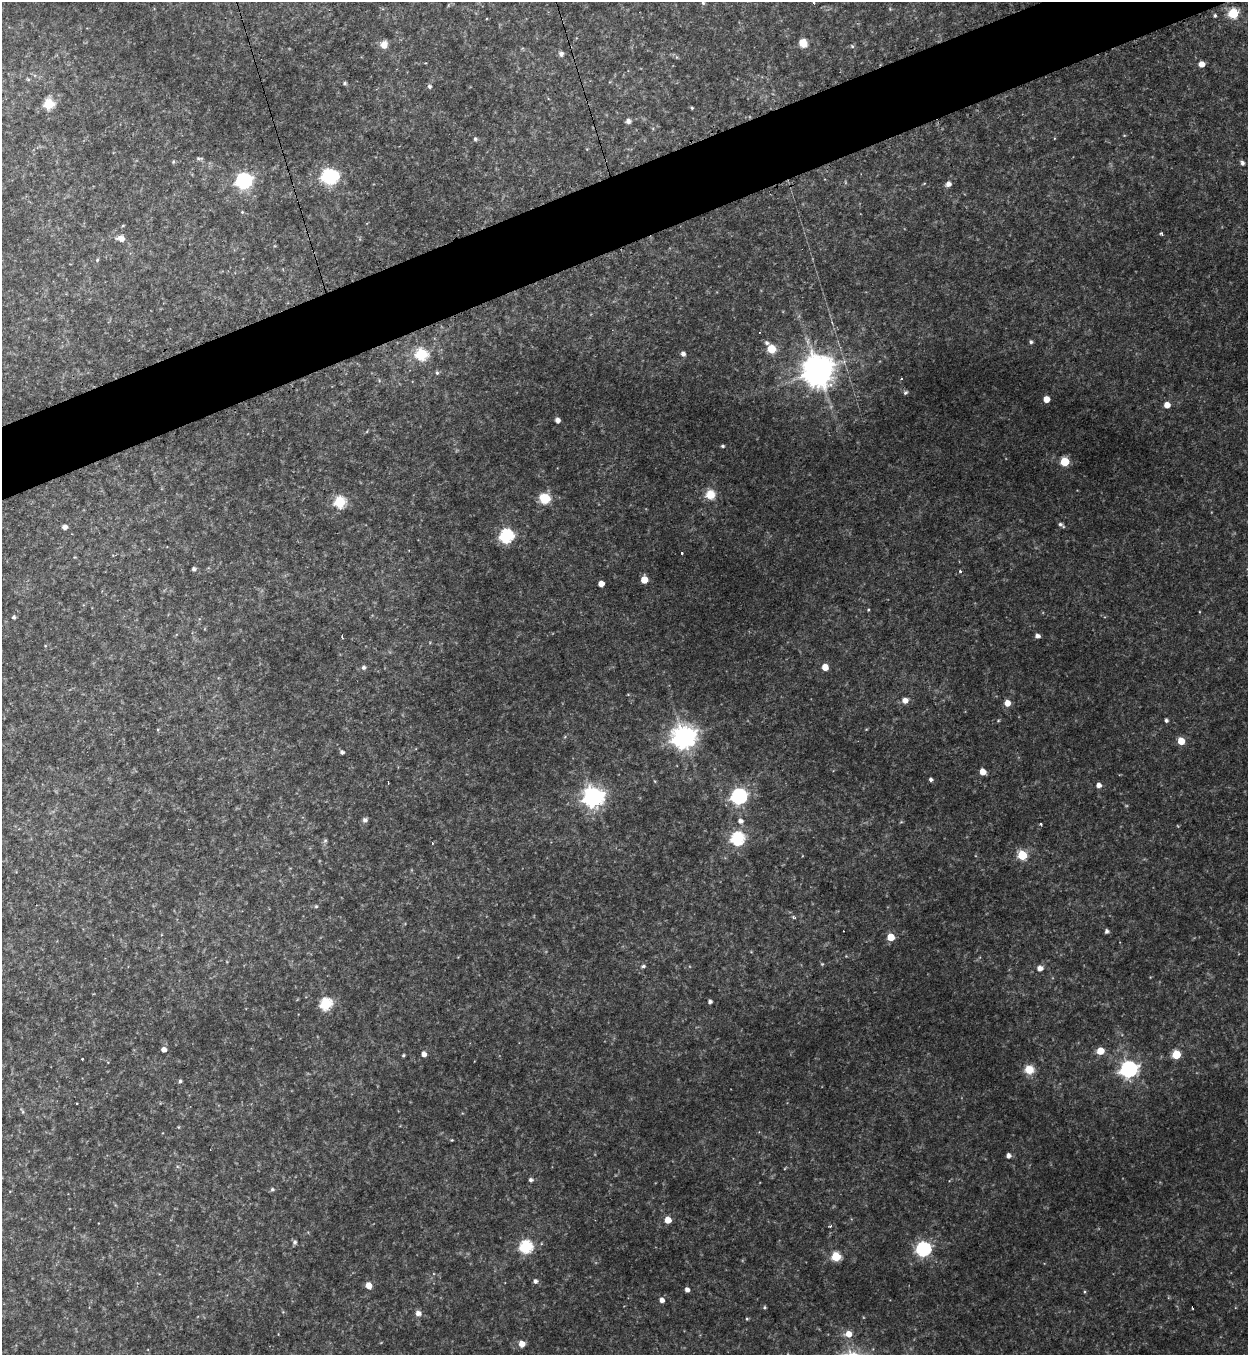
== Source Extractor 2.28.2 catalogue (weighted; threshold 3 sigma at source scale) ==
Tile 10 of 4 x 4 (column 2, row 3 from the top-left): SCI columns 1525-2770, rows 1375-2727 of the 5414 x 5454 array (HDU 1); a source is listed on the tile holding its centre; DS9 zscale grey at full resolution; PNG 1250 x 1357 px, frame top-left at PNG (2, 2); no overlay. Shown black and unused: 5% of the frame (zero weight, under 3 of 4 exposures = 3% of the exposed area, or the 3 px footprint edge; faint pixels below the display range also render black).
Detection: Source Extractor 2.28.2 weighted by HDU 2 'WHT'; one run over the whole footprint, this tile lists its part. Background 0.175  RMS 0.0097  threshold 0.0434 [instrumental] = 3 sigma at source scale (4.5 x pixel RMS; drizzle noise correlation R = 1.50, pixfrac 1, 0.05/0.05 arcsec/px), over >= 5 px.
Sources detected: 126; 3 too faint to see at this stretch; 1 inside a brighter object's white glare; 4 cosmic-ray / hot-pixel residue — not listed; the other 118 listed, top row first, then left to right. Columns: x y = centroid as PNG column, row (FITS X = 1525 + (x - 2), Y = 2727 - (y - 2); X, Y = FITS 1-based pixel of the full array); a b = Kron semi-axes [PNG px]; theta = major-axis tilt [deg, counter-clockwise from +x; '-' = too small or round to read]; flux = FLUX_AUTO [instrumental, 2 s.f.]
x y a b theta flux
814 2 3 2 - 1.2
703 3 6 5 - 1.6
1233 13 6 5 - 72
1215 15 5 4 - 1.8
803 43 8 7 - 12
384 44 9 8 - 7.9
852 46 5 5 - 1.5
561 54 6 6 - 3.4
676 57 6 4 -70 1.3
1201 64 5 5 - 9
28 79 6 5 - 1.3
344 83 5 5 - 2
429 86 5 5 - 2.1
48 104 6 6 - 58
692 108 3 3 - 1.2
628 121 6 5 - 4.1
1124 135 5 3 - 0.75
475 139 5 4 - 2
199 158 10 4 -1 1.8
173 162 5 4 - 1.2
1242 163 6 5 - 3
331 177 7 6 - 140
244 180 7 7 - 290
948 184 6 5 - 4.9
242 212 5 4 - 1.1
123 225 5 3 - 0.91
1162 234 4 3 - 1.9
121 238 8 6 -10 8.1
97 260 5 4 - 1.6
1031 342 5 4 - 2.1
767 343 6 5 - 2.6
771 349 5 5 - 32
421 354 6 6 - 99
683 354 5 5 - 3.8
818 371 10 9 - 1900
437 373 6 4 -75 1.7
901 379 3 3 - 1.5
905 393 6 4 35 1.8
1046 399 5 5 - 13
1167 405 5 5 - 9.3
557 420 4 4 - 5.2
723 446 4 4 - 1.7
1065 462 5 5 - 41
710 495 11 11 - 15
545 498 9 9 - 26
340 502 6 6 - 83
1061 525 8 4 -37 2.7
65 527 5 4 - 5.4
506 536 7 6 - 160
74 557 5 3 - 0.86
194 569 4 4 - 2.6
960 571 4 3 - 1.8
644 580 5 5 - 18
601 584 5 4 - 9.8
868 610 4 3 - 1
14 617 4 4 - 2.3
1037 636 5 4 - 4.3
342 637 3 2 - 1.3
45 646 4 3 - 0.86
363 667 5 5 - 2.6
825 667 5 5 - 12
905 700 6 6 - 7.4
1007 703 6 5 - 9.6
1166 720 4 4 - 2.6
998 721 5 3 - 0.95
684 737 8 8 - 890
1181 741 5 5 - 18
342 752 4 4 - 2.5
983 772 5 5 - 12
931 779 4 4 - 2.7
1099 785 5 5 - 5.4
739 796 7 6 - 270
593 797 8 7 - 620
365 820 7 6 - 3.2
740 821 6 5 - 4.6
737 838 6 6 - 150
325 840 6 5 - 1.8
432 843 3 3 - 2.5
1022 855 6 5 - 49
316 906 5 4 - 1.3
793 917 5 4 - 1.5
1107 931 5 4 - 2.9
891 937 5 5 - 20
643 966 6 5 - 2.1
1040 968 6 6 - 6.3
710 1001 4 4 - 3
326 1004 6 6 - 110
164 1050 5 5 - 5.5
1100 1051 5 5 - 20
424 1054 5 4 - 5.2
1176 1054 5 5 - 38
403 1055 3 3 - 1.4
82 1059 2 2 - 1.1
1029 1069 10 10 - 14
1129 1069 7 7 - 340
180 1081 5 4 - 2
22 1111 10 3 -64 1.7
178 1127 5 3 - 0.87
452 1140 3 3 - 0.91
1008 1156 5 5 - 4.1
531 1180 5 5 - 2.6
272 1189 5 5 - 1.8
668 1220 5 5 - 15
295 1242 6 5 - 2.8
526 1247 6 6 - 130
923 1249 6 6 - 190
836 1257 5 5 - 49
535 1281 5 5 - 3.3
368 1286 6 5 - 10
687 1290 4 4 - 4.1
1084 1292 5 3 - 1
661 1300 5 5 - 5
764 1307 4 4 - 1.4
283 1312 4 4 - 0.95
418 1313 6 6 - 5.5
747 1319 4 4 - 1.2
849 1334 7 6 - 11
522 1344 5 5 - 11
Isophote crosses this tile's border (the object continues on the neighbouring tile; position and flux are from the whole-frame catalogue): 2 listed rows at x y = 814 2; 703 3